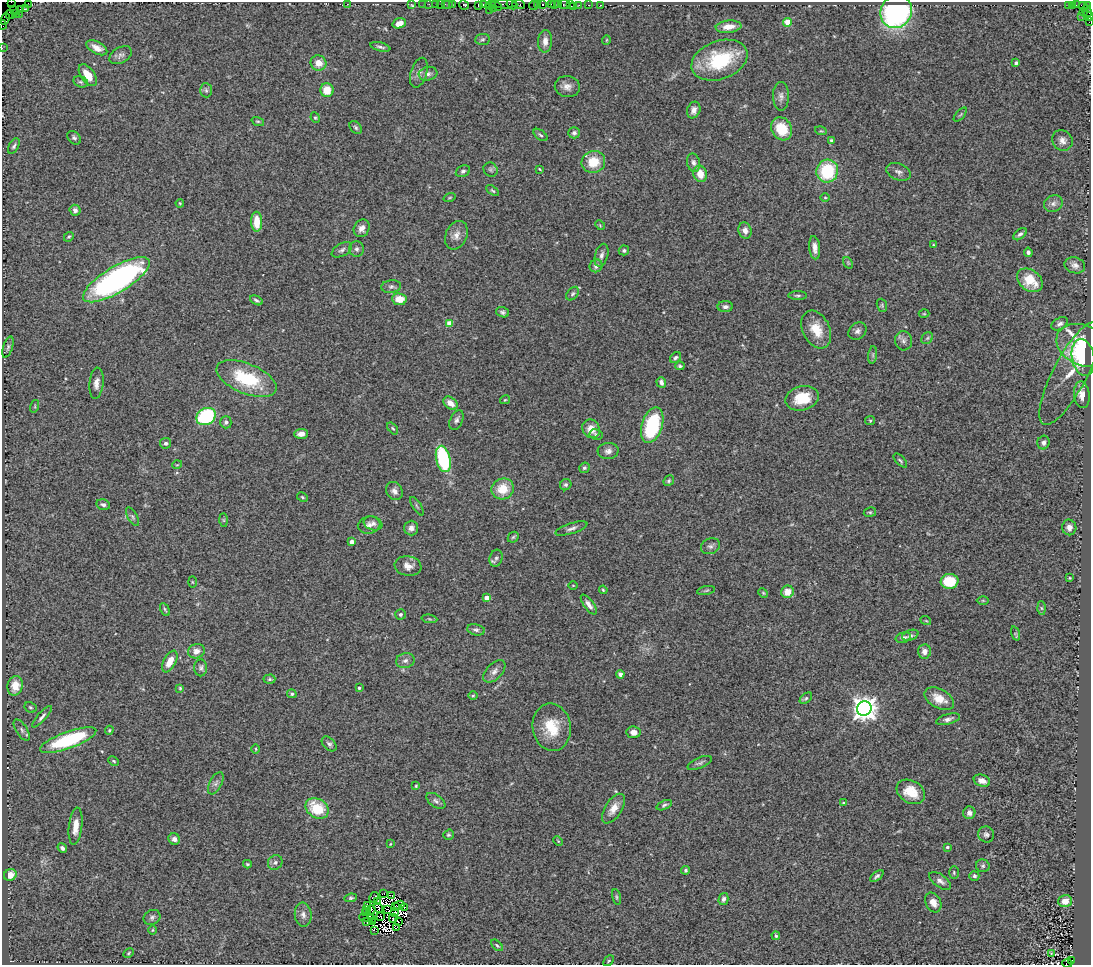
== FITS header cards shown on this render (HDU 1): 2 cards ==
NAXIS1  =                 1089
NAXIS2  =                  963

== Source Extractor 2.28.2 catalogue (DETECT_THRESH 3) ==
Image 1089 x 963 px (HDU 1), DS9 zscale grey, 1 PNG px = 1 image px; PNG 1093 x 967 px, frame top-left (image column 1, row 963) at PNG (2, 2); each listed source drawn as its Kron ellipse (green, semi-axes under 4 px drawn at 4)
Background 1.76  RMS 0.12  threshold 0.352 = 3 sigma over >= 5 px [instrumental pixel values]
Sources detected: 308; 11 with non-positive FLUX_AUTO (blend fragments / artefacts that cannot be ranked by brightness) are neither listed nor drawn; the other 297 listed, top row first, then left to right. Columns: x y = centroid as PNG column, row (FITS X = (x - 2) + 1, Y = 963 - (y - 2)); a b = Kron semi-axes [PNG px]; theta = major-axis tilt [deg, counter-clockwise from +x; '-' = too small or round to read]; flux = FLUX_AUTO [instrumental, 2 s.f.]
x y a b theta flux
11 2 2 2 - 45
28 3 2 2 - 67
347 4 2 2 - 53
411 4 4 3 - 32
423 4 2 2 - 18
429 4 2 2 - 48
436 4 3 2 - 160
440 4 2 2 - 28
447 4 6 2 0 86
452 4 2 2 - 69
503 4 14 3 -1 350
518 4 6 3 -10 430
537 4 3 2 - 110
543 4 3 3 - 220
551 4 3 2 - 120
554 4 4 3 - 120
559 4 3 2 - 200
564 4 5 3 - 130
570 4 3 2 - 19
464 5 5 3 - 210
478 5 4 2 - 140
483 5 3 2 - 170
491 5 5 4 - 270
512 5 6 3 -30 360
534 5 4 3 - 200
579 5 2 2 - 67
589 5 3 2 - 79
600 5 2 2 - 43
1072 5 3 3 - 430
1076 5 3 2 - 28
496 6 6 2 -32 440
574 6 3 2 - 87
1069 6 3 2 - 110
1083 6 5 2 - 92
1087 6 4 3 - 110
493 8 3 2 - 56
25 9 4 2 - 8.6
14 10 5 2 - 130
20 10 4 3 - 99
489 10 2 2 - 81
1087 11 6 3 -63 340
896 12 17 15 57 1600
1083 12 3 2 - 21
10 14 5 2 - 120
15 14 3 2 - 110
19 14 2 2 - 63
1082 16 2 2 - 37
1088 16 6 4 -33 800
5 19 6 4 63 320
787 22 4 4 - 190
1089 22 2 2 - 61
399 23 7 5 18 64
3 25 5 2 - 130
728 27 13 6 6 77
482 39 7 5 4 14
606 40 5 3 - 6.1
545 41 11 7 87 49
380 47 10 3 -14 20
2 48 2 2 - 46
97 48 11 6 -28 63
121 55 12 7 30 30
719 60 29 19 20 510
319 63 8 7 - 78
1016 63 4 3 - 25
419 73 15 8 73 47
428 74 9 6 15 29
88 75 12 7 -55 98
81 82 7 5 -16 16
567 87 12 10 -9 54
206 90 7 6 - 21
327 90 7 6 - 120
781 96 14 8 -89 41
694 110 8 6 67 38
960 115 9 4 48 12
315 118 5 4 - 11
258 121 6 4 -17 11
356 128 7 5 -51 16
782 129 12 10 -61 230
821 131 6 3 -16 9
574 133 6 5 - 22
540 135 8 4 -37 15
74 138 8 6 -42 19
831 140 4 4 - 11
1062 140 11 9 -45 48
14 146 8 4 61 17
593 162 12 11 - 170
693 163 9 6 -76 32
539 169 3 2 - 6.9
491 170 7 6 - 17
463 171 7 5 27 20
827 171 11 10 - 440
898 172 12 8 -21 33
700 174 8 6 -75 100
493 191 7 4 -36 12
825 197 5 3 - 7.9
450 198 6 3 19 8.1
180 203 4 3 - 7.5
1053 204 10 8 26 36
75 210 5 5 - 31
257 222 10 5 -88 150
600 225 5 4 - 8.3
362 228 9 7 62 46
745 231 8 6 -72 44
1020 234 8 5 40 23
456 235 15 10 65 62
69 237 5 4 - 11
933 245 4 2 - 6.5
815 248 12 5 -83 48
357 249 8 7 - 26
342 250 11 6 29 26
624 250 5 5 - 16
1028 252 4 4 - 20
601 255 12 6 73 34
848 263 6 4 -56 11
1075 265 10 8 -15 37
596 266 6 6 - 30
116 280 38 13 31 2200
1030 280 14 10 -37 200
391 287 10 6 6 24
573 294 8 5 50 17
798 295 9 3 0 13
399 299 7 6 - 110
256 300 7 4 -27 19
882 305 7 5 -71 12
725 307 8 5 1 24
503 312 6 5 - 18
924 314 5 3 - 7.9
450 324 4 4 - 170
1060 324 9 5 30 25
816 329 20 13 -64 160
857 331 10 8 42 31
927 338 6 5 - 14
904 341 9 8 - 33
1084 346 28 20 -24 450
8 347 11 4 72 18
873 355 9 4 82 16
675 358 6 4 44 16
1083 358 19 11 -80 360
680 366 5 4 - 14
1070 373 58 17 62 190
246 379 32 15 -22 470
661 382 5 4 - 33
96 383 15 7 84 51
1082 395 13 7 -83 70
802 398 17 12 13 210
505 400 5 3 - 7.9
450 403 8 5 -39 71
35 406 6 4 73 10
206 416 10 8 28 610
456 420 10 6 66 27
870 421 5 4 - 9.3
226 422 6 5 - 19
652 425 18 10 72 540
393 428 7 4 -51 11
591 429 10 8 -53 91
301 434 7 5 4 40
596 434 7 5 -10 16
166 443 5 5 - 17
1043 443 7 6 - 27
608 451 10 8 4 38
443 459 13 7 -77 620
900 461 8 3 -47 13
177 465 5 3 - 6.1
584 468 5 5 - 16
669 481 6 5 - 13
566 485 6 5 - 15
503 489 11 10 - 160
394 491 9 8 - 36
302 497 6 4 -28 11
103 505 7 5 -13 22
417 506 10 3 -58 13
870 512 6 4 10 12
132 517 10 5 -60 18
224 520 7 4 -89 11
373 523 9 7 -20 28
369 525 11 8 12 38
1069 527 8 7 - 37
411 528 7 7 - 35
571 528 17 5 18 33
513 537 6 4 44 12
352 542 4 4 - 58
710 546 10 7 21 31
496 558 8 6 73 22
408 566 13 10 -10 59
1070 578 3 3 - 8
949 581 9 7 8 280
192 582 6 4 -88 7
573 585 4 3 - 6.3
603 590 4 3 - 8.5
706 590 9 3 11 11
787 592 6 6 - 96
763 593 5 4 - 8.9
487 598 4 4 - 80
983 600 6 4 0 9.6
589 605 12 5 -54 41
1041 608 6 4 -88 13
165 609 7 3 -63 11
400 614 5 5 - 18
429 619 8 3 -5 11
926 621 5 3 - 6.8
476 630 9 5 -11 21
1015 633 7 4 -71 12
910 635 8 5 20 19
903 638 8 5 16 23
196 651 8 7 - 51
924 651 7 6 - 40
405 661 9 7 12 33
170 662 12 6 62 97
201 668 8 6 88 22
494 671 13 8 47 42
620 674 4 4 - 32
269 679 6 4 2 12
15 686 10 7 78 120
180 688 3 3 - 8.6
359 688 3 3 - 16
292 694 5 4 - 13
473 696 5 3 - 8.3
806 698 7 4 41 13
939 699 16 9 -28 120
30 707 6 5 - 12
864 708 7 7 - 7200
42 717 14 4 48 29
948 719 12 5 16 29
552 727 24 19 -81 250
22 730 12 5 -57 27
109 730 4 3 - 9.1
633 732 7 5 -6 53
68 740 30 8 20 680
329 744 9 6 -45 21
256 749 5 3 - 7.5
114 761 5 3 - 10
700 763 13 5 23 22
982 781 8 5 -18 54
216 783 12 6 63 31
416 786 4 3 - 9.6
911 792 15 11 -30 150
436 801 11 6 -36 28
844 803 3 3 - 16
664 805 8 4 23 17
317 808 12 9 -33 250
613 809 17 8 57 84
969 813 6 6 - 35
75 826 19 6 84 95
986 834 8 7 - 24
448 835 5 5 - 12
174 839 6 5 - 34
558 841 5 3 - 7.3
390 844 4 3 - 5.9
947 847 4 3 - 14
62 848 5 4 - 25
275 862 8 7 - 24
247 864 4 3 - 9.5
983 866 7 6 - 17
685 870 4 4 - 12
954 872 6 4 -89 11
10 875 6 5 - 69
877 876 8 4 39 17
974 876 5 5 - 15
940 881 12 6 -35 34
383 894 3 2 - 3.1
392 896 2 2 - 10
374 897 5 2 - 4
616 897 8 3 -79 11
351 898 6 4 7 11
723 899 6 5 - 27
378 901 3 2 - 8.9
1065 901 7 6 - 76
933 902 10 7 -62 65
368 905 4 3 - 0.88
399 905 5 2 - 11
395 907 3 2 - 2.7
378 908 5 2 - 1.7
404 908 3 2 - 6.1
366 909 4 2 - 13
388 909 2 2 - 5.9
371 910 5 3 - 12
365 913 3 2 - 5
395 913 3 2 - 11
303 915 12 8 -84 42
381 916 3 2 - 1
152 917 9 7 29 23
367 917 7 3 0 8.7
371 918 3 2 - 3.2
393 918 4 2 - 6.4
398 921 3 2 - 0.07
367 922 4 3 - 15
372 922 4 3 - 12
397 928 4 2 - 8.9
152 930 5 3 - 7.4
374 930 3 2 - 1.1
776 936 4 4 - 13
497 945 7 4 -44 12
129 953 5 3 - 9.4
1051 953 4 3 - 11
609 961 6 4 46 10
1071 961 4 3 - 250
1067 963 5 3 - 540
At the frame edge (FLAGS 8, measured only in part): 8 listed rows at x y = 11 2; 28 3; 1088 16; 5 19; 1089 22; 3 25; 2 48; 1067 963
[11 non-positive-flux detections neither listed nor drawn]